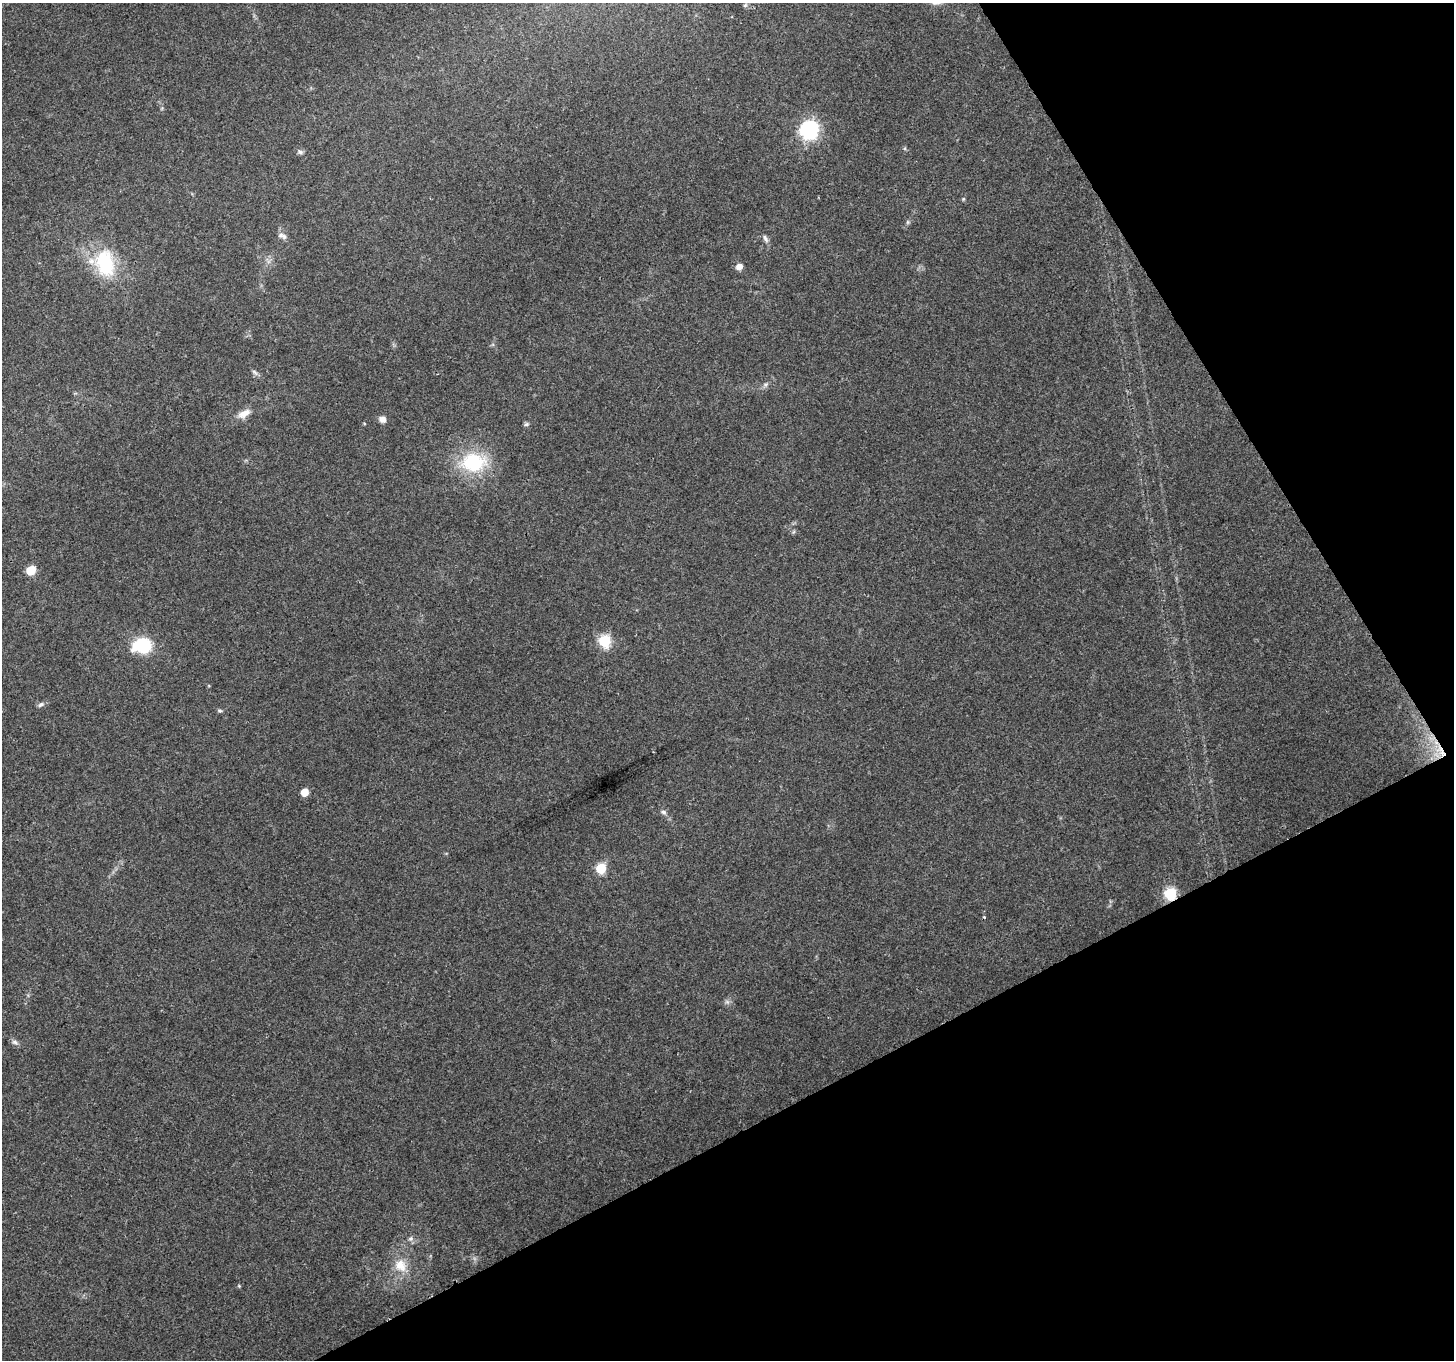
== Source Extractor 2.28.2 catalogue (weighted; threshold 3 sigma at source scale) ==
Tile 12 of 4 x 4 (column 4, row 3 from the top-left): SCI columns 4359-5810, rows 1466-2823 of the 5814 x 5707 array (HDU 1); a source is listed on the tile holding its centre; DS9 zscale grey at full resolution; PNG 1456 x 1362 px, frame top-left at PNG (2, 3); no overlay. Shown black and unused: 27% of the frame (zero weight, under 3 of 4 exposures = <1% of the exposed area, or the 3 px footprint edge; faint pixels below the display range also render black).
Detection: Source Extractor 2.28.2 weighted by HDU 2 'WHT'; one run over the whole footprint, this tile lists its part. Background 0.206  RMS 0.0076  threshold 0.0343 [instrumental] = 3 sigma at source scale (4.5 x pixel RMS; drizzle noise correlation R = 1.50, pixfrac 1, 0.0396/0.0396 arcsec/px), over >= 5 px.
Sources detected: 31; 1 cosmic-ray / hot-pixel residue — not listed; the other 30 listed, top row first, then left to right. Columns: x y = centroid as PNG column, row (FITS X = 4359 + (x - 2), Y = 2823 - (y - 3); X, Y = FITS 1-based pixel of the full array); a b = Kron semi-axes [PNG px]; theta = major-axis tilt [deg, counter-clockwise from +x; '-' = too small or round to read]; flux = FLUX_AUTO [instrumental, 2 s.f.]
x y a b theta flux
745 5 6 4 19 0.96
809 130 7 7 - 280
300 152 8 5 -2 1.8
963 199 5 4 - 0.91
908 222 6 4 90 1.2
284 236 9 8 - 2.9
765 238 12 5 -63 2.4
105 263 32 22 -77 50
739 266 7 6 - 5
254 372 9 4 -36 1.9
765 384 8 6 34 2
244 414 19 9 30 7
382 419 8 7 - 4.2
526 424 7 5 4 1.5
473 462 26 19 4 53
31 570 6 6 - 19
604 641 6 6 - 80
142 646 21 16 6 35
41 704 9 5 28 2
220 710 7 5 -16 1.3
1440 751 23 10 -54 17
304 792 5 5 - 14
663 812 8 6 -21 2
601 868 6 5 - 46
1170 894 6 6 - 82
727 1002 6 6 - 2
15 1042 10 6 -22 2.5
411 1239 8 7 - 2.2
400 1265 19 16 -60 14
239 1286 5 4 - 0.75
Overlapping masked pixels (flux is a lower limit): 2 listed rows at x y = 1440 751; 1170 894